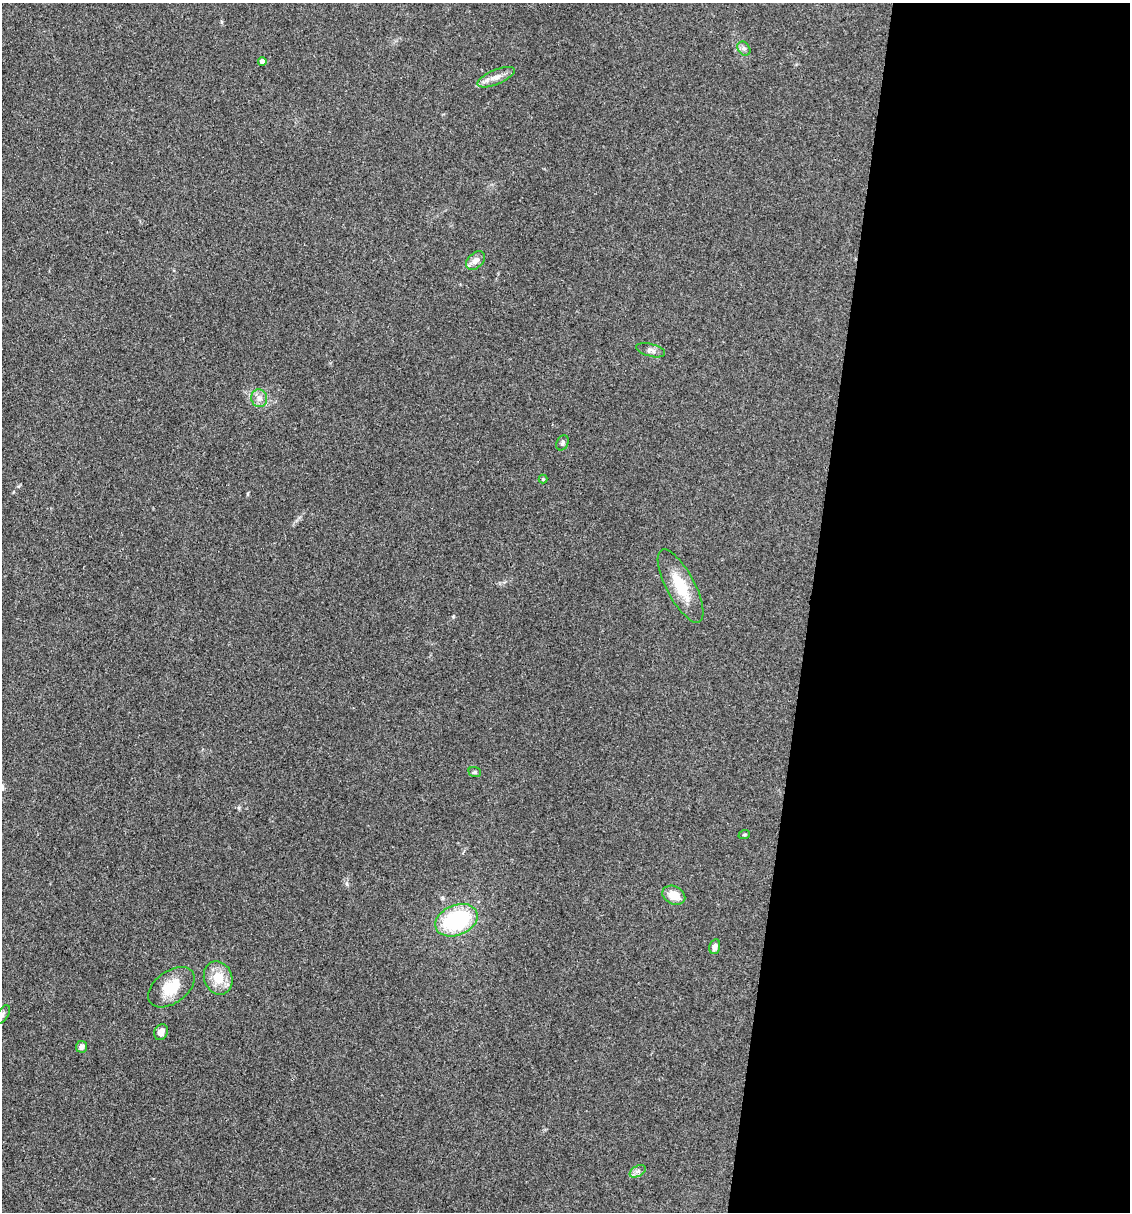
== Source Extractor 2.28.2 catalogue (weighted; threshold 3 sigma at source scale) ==
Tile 12 of 4 x 4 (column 4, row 3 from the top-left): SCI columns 3616-4743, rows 1211-2420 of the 4857 x 4841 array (HDU 1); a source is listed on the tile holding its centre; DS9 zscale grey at full resolution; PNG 1132 x 1214 px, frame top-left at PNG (2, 3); each listed source drawn as its Kron ellipse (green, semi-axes under 4 px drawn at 4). Shown black and unused: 28% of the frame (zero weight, under 3 of 4 exposures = <1% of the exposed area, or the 3 px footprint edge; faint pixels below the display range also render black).
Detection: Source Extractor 2.28.2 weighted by HDU 2 'WHT'; one run over the whole footprint, this tile lists its part. Background 0.11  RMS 0.0062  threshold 0.0281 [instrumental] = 3 sigma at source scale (4.5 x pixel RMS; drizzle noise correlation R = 1.50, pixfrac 1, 0.05/0.05 arcsec/px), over >= 5 px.
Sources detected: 20; all 20 listed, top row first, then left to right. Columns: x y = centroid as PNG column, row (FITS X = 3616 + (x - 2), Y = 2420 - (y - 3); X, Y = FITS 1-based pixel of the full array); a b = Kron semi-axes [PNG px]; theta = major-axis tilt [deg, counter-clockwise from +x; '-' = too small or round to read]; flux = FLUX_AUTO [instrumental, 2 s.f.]
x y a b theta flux
744 49 7 6 - 1.8
262 61 4 4 - 3.1
496 77 20 7 23 5.1
475 261 11 7 42 4
651 350 15 6 -15 2.6
259 398 9 8 - 3.2
562 443 8 5 65 1.3
543 479 4 4 - 0.56
680 586 41 14 -62 19
475 772 6 5 - 1
744 835 6 3 19 0.72
674 895 12 8 -26 7.9
457 920 22 15 22 57
715 947 7 5 74 3
218 978 17 14 -68 13
171 987 26 16 36 17
2 1015 11 5 54 1.8
161 1032 8 6 67 3.8
81 1047 6 5 - 2.3
638 1171 9 5 31 2
Isophote crosses this tile's border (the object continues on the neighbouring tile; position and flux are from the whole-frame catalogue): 1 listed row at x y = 2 1015
Unlisted compact peaks at least as high as the median listed source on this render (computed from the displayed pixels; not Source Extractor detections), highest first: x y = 347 884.